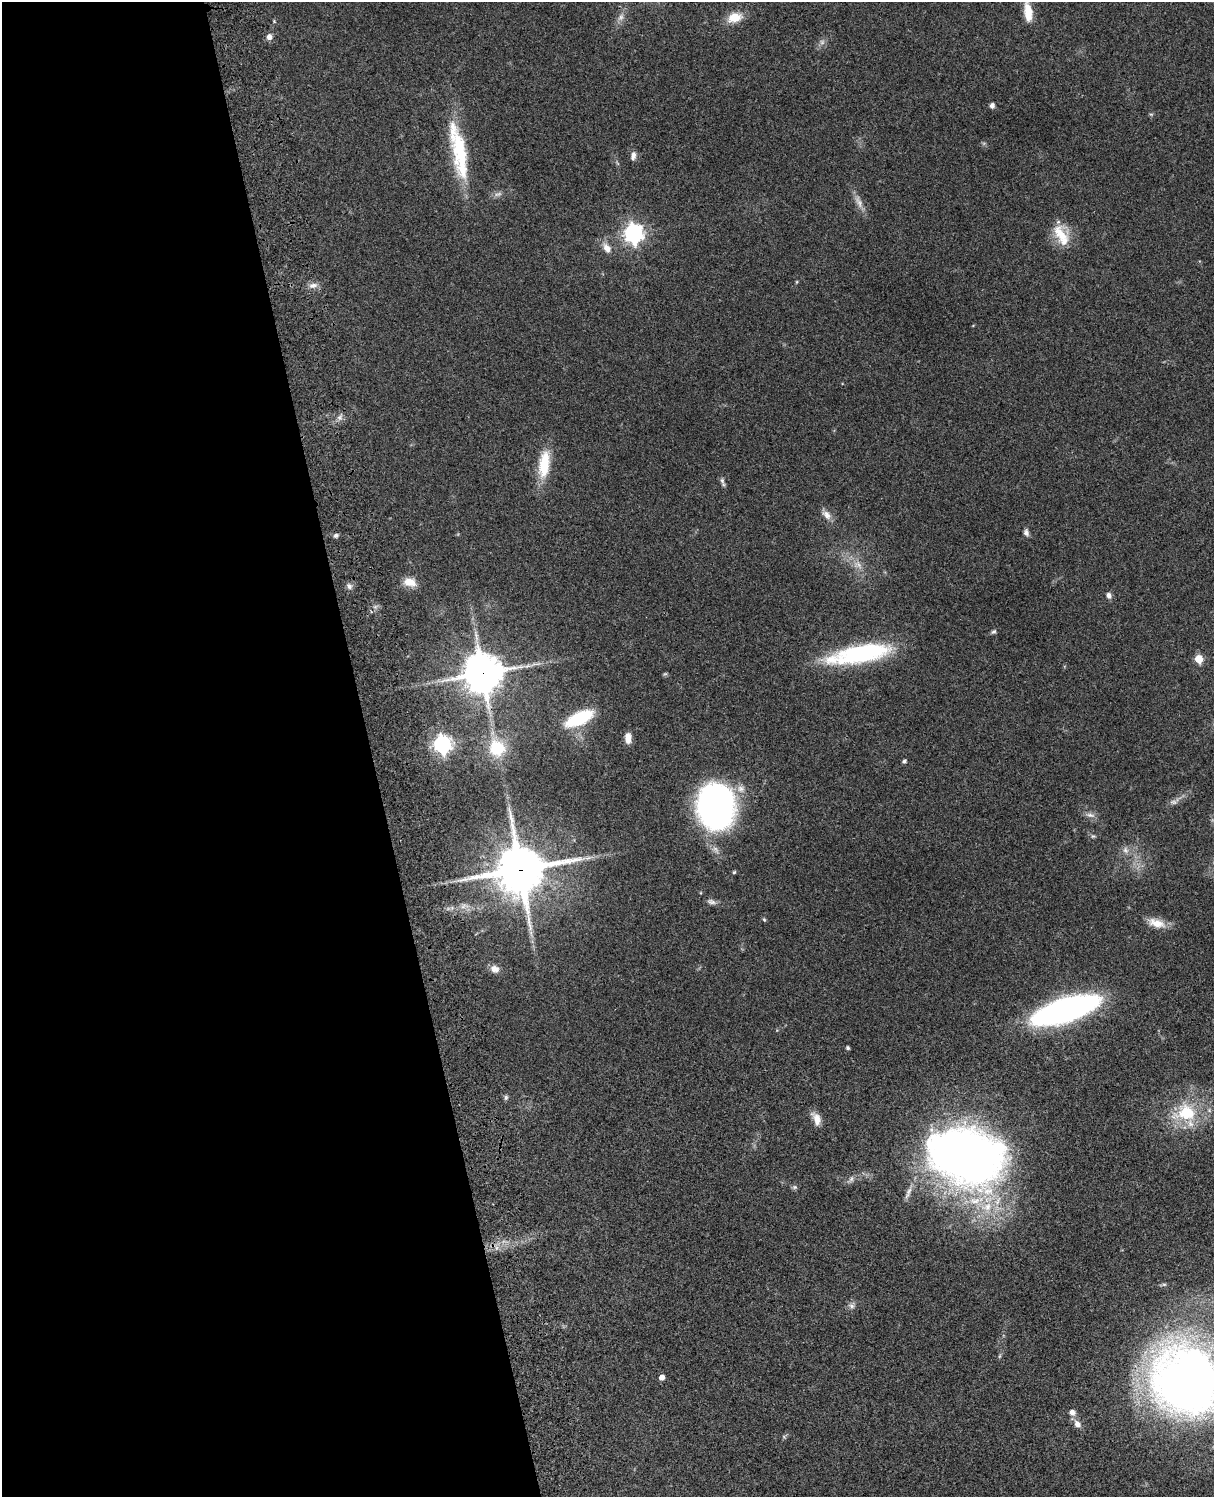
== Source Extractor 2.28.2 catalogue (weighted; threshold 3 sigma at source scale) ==
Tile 5 of 4 x 3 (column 1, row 2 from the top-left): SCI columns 122-1333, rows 1773-3267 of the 5087 x 4926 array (HDU 1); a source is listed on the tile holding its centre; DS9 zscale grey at full resolution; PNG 1216 x 1499 px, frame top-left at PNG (2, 2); no overlay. Shown black and unused: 31% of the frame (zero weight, under 3 of 4 exposures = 6% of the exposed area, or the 3 px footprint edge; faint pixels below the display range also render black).
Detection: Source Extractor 2.28.2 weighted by HDU 2 'WHT'; one run over the whole footprint, this tile lists its part. Background 0.0876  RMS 0.0061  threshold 0.0273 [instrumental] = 3 sigma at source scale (4.5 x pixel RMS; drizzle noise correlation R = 1.50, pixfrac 1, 0.05/0.05 arcsec/px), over >= 5 px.
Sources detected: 63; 4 too faint to see at this stretch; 1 inside a brighter object's white glare — not listed; the other 58 listed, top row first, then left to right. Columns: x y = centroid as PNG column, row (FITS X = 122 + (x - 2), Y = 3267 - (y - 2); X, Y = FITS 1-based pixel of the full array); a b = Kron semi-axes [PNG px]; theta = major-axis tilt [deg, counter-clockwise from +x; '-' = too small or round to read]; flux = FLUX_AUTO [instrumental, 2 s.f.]
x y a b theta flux
1028 12 22 9 -83 9.8
621 17 12 7 61 3.2
734 17 16 11 14 11
269 37 6 6 - 3.3
992 105 5 5 - 2.2
459 151 72 16 -79 48
633 156 11 7 82 2.7
633 233 7 7 - 310
1061 235 32 16 -65 15
607 248 13 8 -55 4.7
796 282 5 3 - 0.55
313 285 13 7 10 3.3
339 418 8 6 81 2.2
544 464 36 13 83 21
722 481 10 6 -72 1.7
826 515 15 9 -44 4.2
1026 533 9 7 -73 2.1
336 535 6 6 - 1.5
858 565 13 7 -36 4.4
410 582 15 10 -19 8
349 586 9 7 -60 2.2
1109 595 7 6 - 2.4
994 632 7 5 36 1.2
865 652 75 18 10 72
1199 659 5 5 - 20
482 673 13 13 - 1500
665 674 6 4 18 0.75
579 718 23 10 25 42
628 738 12 7 90 4.9
442 744 7 7 - 240
497 748 20 17 -65 24
904 761 4 4 - 1.4
1173 802 10 6 -1 2.1
716 806 36 28 -89 260
1090 815 15 6 -11 2.8
1093 836 6 5 - 1
1125 850 10 8 -69 3
520 869 18 17 - 2300
734 872 5 4 - 0.75
711 902 13 6 -19 2.3
764 920 6 4 -68 0.76
1156 923 22 10 -17 8.2
494 969 11 9 -22 4.3
1066 1009 42 14 18 320
848 1048 4 3 - 1.3
506 1097 6 5 - 1.2
1185 1113 33 23 8 33
816 1119 17 9 -66 5.6
964 1155 69 45 -13 510
851 1179 11 6 61 2.1
795 1187 8 6 1 1.2
908 1193 20 5 65 3.5
987 1207 18 13 17 15
851 1306 10 6 -25 2.1
662 1377 4 4 - 5
1188 1381 62 57 -42 540
1072 1412 8 7 - 2.8
1077 1424 11 8 -56 3.6
Overlapping masked pixels (flux is a lower limit): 2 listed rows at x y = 482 673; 520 869
Isophote crosses this tile's border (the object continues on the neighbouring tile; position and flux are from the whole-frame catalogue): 1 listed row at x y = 1188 1381